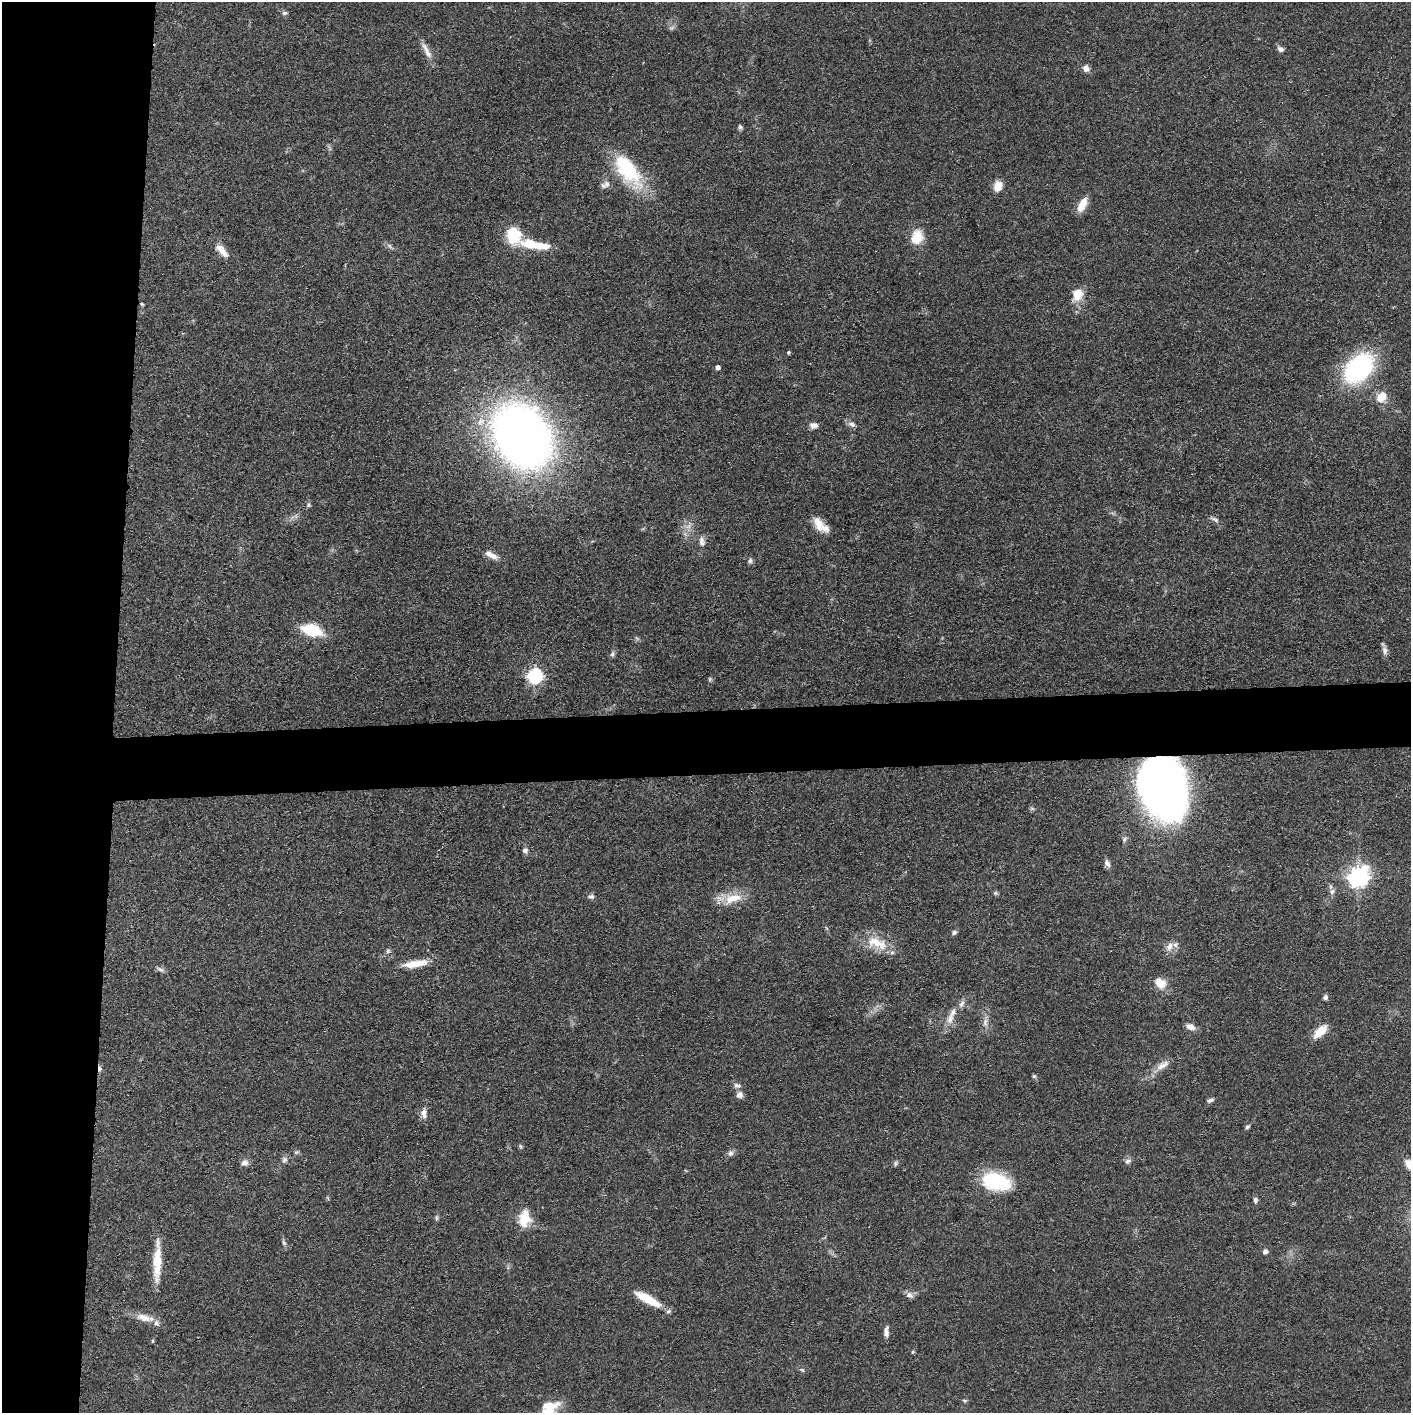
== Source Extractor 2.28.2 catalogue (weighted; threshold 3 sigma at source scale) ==
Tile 4 of 3 x 3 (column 1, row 2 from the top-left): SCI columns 4-1412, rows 1426-2836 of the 4232 x 4261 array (HDU 1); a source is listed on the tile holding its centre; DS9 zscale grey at full resolution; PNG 1413 x 1415 px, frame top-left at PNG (2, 2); no overlay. Shown black and unused: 12% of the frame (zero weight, under 3 of 4 exposures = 1% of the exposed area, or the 3 px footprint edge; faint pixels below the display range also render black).
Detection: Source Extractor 2.28.2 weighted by HDU 2 'WHT'; one run over the whole footprint, this tile lists its part. Background 0.0571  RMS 0.0052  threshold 0.0235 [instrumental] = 3 sigma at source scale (4.5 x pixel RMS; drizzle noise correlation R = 1.50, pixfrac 1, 0.05/0.05 arcsec/px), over >= 5 px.
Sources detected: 93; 1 too faint to see at this stretch — not listed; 4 inside a brighter listed object's ellipse — not listed separately; the other 88 listed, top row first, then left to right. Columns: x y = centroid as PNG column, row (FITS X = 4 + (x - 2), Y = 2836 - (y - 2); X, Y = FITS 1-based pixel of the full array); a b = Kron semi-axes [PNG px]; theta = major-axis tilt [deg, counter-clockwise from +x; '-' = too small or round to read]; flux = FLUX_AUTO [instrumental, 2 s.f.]
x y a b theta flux
284 13 7 5 14 1
1280 49 8 6 -33 1.9
426 50 27 7 -62 4.8
1086 68 9 8 - 2.7
740 127 6 5 - 1.2
627 170 44 20 -54 38
607 184 11 9 4 2.7
998 186 12 9 70 5.7
1082 204 17 8 62 7.4
513 235 19 15 -81 18
917 237 20 15 68 9.7
535 245 40 10 -9 18
389 246 9 5 -34 1.4
222 250 21 9 -46 5.6
1078 294 16 12 63 8.4
142 304 5 3 - 0.71
788 352 4 4 - 0.78
717 367 4 4 - 2
1359 368 26 18 48 86
1381 397 12 10 52 8
851 424 9 6 -11 1.9
814 425 10 7 -5 2.9
522 436 46 36 -58 510
308 505 7 6 - 1.1
1215 519 13 4 -27 1.6
819 525 21 10 -59 7.2
702 542 14 8 -80 2.9
491 555 18 7 -27 4.4
750 561 7 6 - 1.3
312 630 15 8 -17 29
1385 651 13 7 -78 2.3
612 654 7 6 - 1.3
535 676 7 6 - 110
710 679 5 5 - 0.79
1162 786 43 31 -71 590
1032 808 7 4 -1 0.83
1124 839 8 6 53 1.3
525 850 7 6 - 1.7
1107 863 11 7 -63 2.2
1358 877 8 7 - 260
1332 892 9 6 63 1.6
996 893 7 5 -21 0.87
591 896 8 6 -7 1.4
733 898 27 12 13 11
954 932 7 6 - 1.2
877 943 35 16 -19 14
1169 947 13 9 51 4.2
388 951 7 5 69 1.1
415 964 29 8 9 9.6
160 969 11 5 -29 1.6
1160 983 12 9 -33 8.7
1325 997 6 5 - 1.6
961 1004 11 6 53 2.2
950 1019 15 9 80 4.5
985 1022 13 6 84 2.9
1190 1027 10 7 -18 3.6
1320 1031 17 8 44 9.2
1162 1065 22 9 32 5.3
100 1069 8 4 -86 1.8
1034 1076 5 5 - 0.82
737 1086 12 7 -8 2
739 1095 9 8 - 2.5
1210 1100 10 5 24 1.3
423 1113 13 7 -86 3.3
1247 1127 7 4 38 1
520 1146 6 4 -71 0.76
731 1153 8 7 - 1.8
284 1160 9 8 - 1.8
1128 1161 10 6 16 1.7
245 1162 10 8 24 2.2
895 1163 7 4 -84 0.99
1409 1164 14 9 -49 6.2
995 1181 25 15 -13 44
1255 1200 8 5 -90 1.4
524 1214 20 18 45 9.6
436 1218 9 4 90 1
284 1243 8 6 -72 1.3
1265 1251 7 6 - 1.6
157 1263 45 10 88 14
909 1295 11 7 -27 2.5
647 1299 31 8 -29 15
144 1318 23 10 -14 6.6
886 1332 12 6 90 2.9
153 1341 6 4 -90 0.55
913 1352 5 5 - 0.59
802 1370 8 5 -29 0.99
965 1401 6 4 -17 0.79
549 1406 23 14 2 12
Overlapping masked pixels (flux is a lower limit): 3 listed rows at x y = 142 304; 1162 786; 100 1069
Isophote crosses this tile's border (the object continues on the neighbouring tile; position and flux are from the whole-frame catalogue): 2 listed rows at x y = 1409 1164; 549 1406